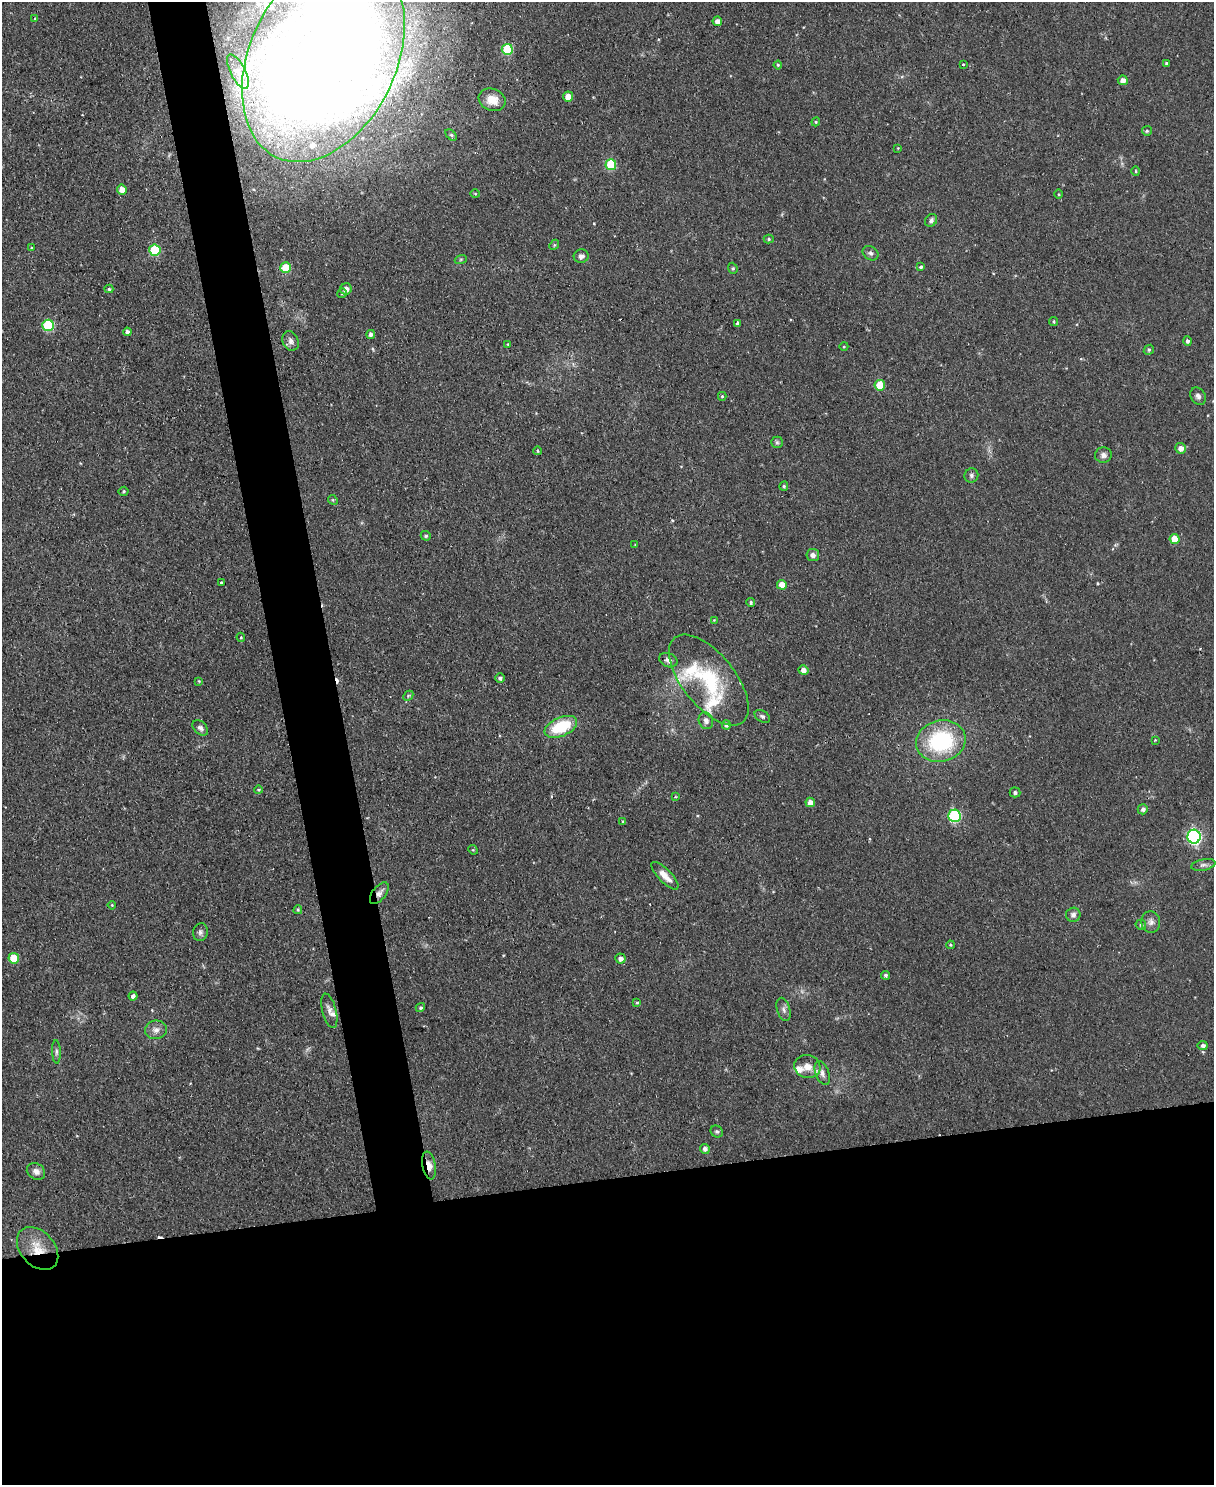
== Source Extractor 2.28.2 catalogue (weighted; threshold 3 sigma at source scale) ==
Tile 11 of 4 x 3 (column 3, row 3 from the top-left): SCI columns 2430-3641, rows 138-1620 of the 4854 x 4838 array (HDU 1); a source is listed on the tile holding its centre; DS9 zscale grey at full resolution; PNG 1216 x 1487 px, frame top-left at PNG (2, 2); each listed source drawn as its Kron ellipse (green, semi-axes under 4 px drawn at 4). Shown black and unused: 24% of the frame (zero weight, under 2 of 3 exposures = <1% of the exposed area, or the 3 px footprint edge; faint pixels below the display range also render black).
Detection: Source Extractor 2.28.2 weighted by HDU 2 'WHT'; one run over the whole footprint, this tile lists its part. Background 0.123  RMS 0.0083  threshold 0.0374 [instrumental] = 3 sigma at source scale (4.5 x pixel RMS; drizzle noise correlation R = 1.50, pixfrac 1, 0.05/0.05 arcsec/px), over >= 5 px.
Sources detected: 123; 4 cosmic-ray / hot-pixel residue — neither listed nor drawn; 5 inside a brighter listed object's ellipse — not listed separately; the other 114 listed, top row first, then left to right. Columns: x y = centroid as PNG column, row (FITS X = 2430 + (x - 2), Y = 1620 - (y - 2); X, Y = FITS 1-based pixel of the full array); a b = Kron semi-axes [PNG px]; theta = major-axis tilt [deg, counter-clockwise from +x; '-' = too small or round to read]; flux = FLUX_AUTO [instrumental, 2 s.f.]
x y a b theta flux
35 19 4 4 - 1.1
717 21 5 4 - 5
507 49 5 5 - 42
323 57 110 73 65 2200
1166 63 3 3 - 0.98
963 64 3 2 - 0.66
778 65 4 4 - 1
238 72 19 7 -63 8.7
1123 80 5 5 - 4.9
568 96 5 5 - 7.5
492 100 14 11 -21 11
816 122 4 4 - 0.98
1147 131 5 5 - 1.4
451 135 7 4 -44 1.3
898 148 3 3 - 0.57
611 165 5 5 - 42
1136 171 4 4 - 0.96
122 189 5 5 - 7.3
475 194 5 3 - 0.77
1058 194 5 3 - 0.81
931 220 7 5 48 2.3
769 239 5 4 - 1.3
554 245 5 4 - 1.1
31 248 3 3 - 1.2
155 250 5 5 - 46
870 253 8 6 -33 2.5
581 256 7 6 - 3.4
461 259 6 4 19 1.1
921 267 3 3 - 2.4
286 268 5 5 - 26
733 268 6 4 -70 1.2
109 289 4 4 - 1.3
346 289 6 5 - 5.4
342 293 5 4 - 1.1
1054 321 4 4 - 1.2
738 323 4 3 - 4.1
48 325 6 5 - 58
127 332 4 4 - 3.3
371 334 4 4 - 2.9
291 341 10 7 -65 3.8
1187 341 5 4 - 2.1
508 344 4 3 - 0.73
844 346 4 3 - 0.66
1149 350 5 4 - 1.3
880 385 5 5 - 24
722 396 4 4 - 1.3
1198 396 9 7 -55 2.8
777 442 6 5 - 1.6
1181 448 5 5 - 5.4
538 451 4 3 - 0.84
1103 455 8 7 - 3.5
971 475 7 6 - 2.3
784 486 4 4 - 1.5
124 491 5 4 - 1.2
333 500 5 4 - 1
426 536 5 4 - 1.5
1174 539 5 5 - 14
635 545 3 3 - 0.69
813 555 6 6 - 3.5
221 582 3 2 - 1.4
782 585 5 5 - 11
751 603 4 4 - 1.5
714 620 4 4 - 0.81
241 637 4 4 - 0.98
668 660 9 7 -22 3.2
803 670 5 5 - 4.5
500 678 5 4 - 2.1
709 680 54 26 -51 65
199 681 4 3 - 0.72
408 696 6 4 46 1.4
762 716 8 5 -31 2.1
706 721 8 7 - 3.9
726 725 5 4 - 2.7
561 727 17 9 24 38
200 728 9 6 -44 2.9
1155 740 3 3 - 0.57
941 741 25 20 15 76
259 790 4 3 - 1.1
1015 792 5 5 - 2
675 797 4 2 - 0.72
810 802 5 4 - 6.2
1143 809 5 5 - 2.6
954 816 6 6 - 79
623 821 3 3 - 1.2
1194 837 7 6 - 170
473 850 5 4 - 0.79
1203 865 12 5 11 2.9
665 876 18 6 -46 7.7
379 893 13 6 52 4.5
112 905 4 3 - 0.89
298 910 4 3 - 1.1
1073 915 7 7 - 2.8
1151 922 11 9 -78 4.2
1141 925 5 4 - 1.9
200 932 9 7 76 2.9
950 945 4 3 - 0.94
14 958 5 5 - 19
620 959 5 5 - 3.6
886 975 4 4 - 1.9
133 996 4 4 - 2.5
637 1003 3 3 - 1.8
420 1008 5 4 - 1.4
784 1009 12 6 -73 3.1
329 1011 18 7 -76 4.7
156 1030 11 9 9 5.2
1203 1046 5 4 - 2.5
56 1052 12 4 -87 2.4
807 1067 13 11 -17 8
822 1073 12 6 -69 4.2
717 1132 6 5 - 1.7
705 1149 5 4 - 3.2
429 1165 14 6 -79 6.8
36 1171 9 7 -31 4.7
38 1249 24 17 -48 21
Overlapping masked pixels (flux is a lower limit): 3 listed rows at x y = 379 893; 429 1165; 38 1249
Isophote crosses this tile's border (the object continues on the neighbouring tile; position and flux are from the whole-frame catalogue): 1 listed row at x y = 323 57